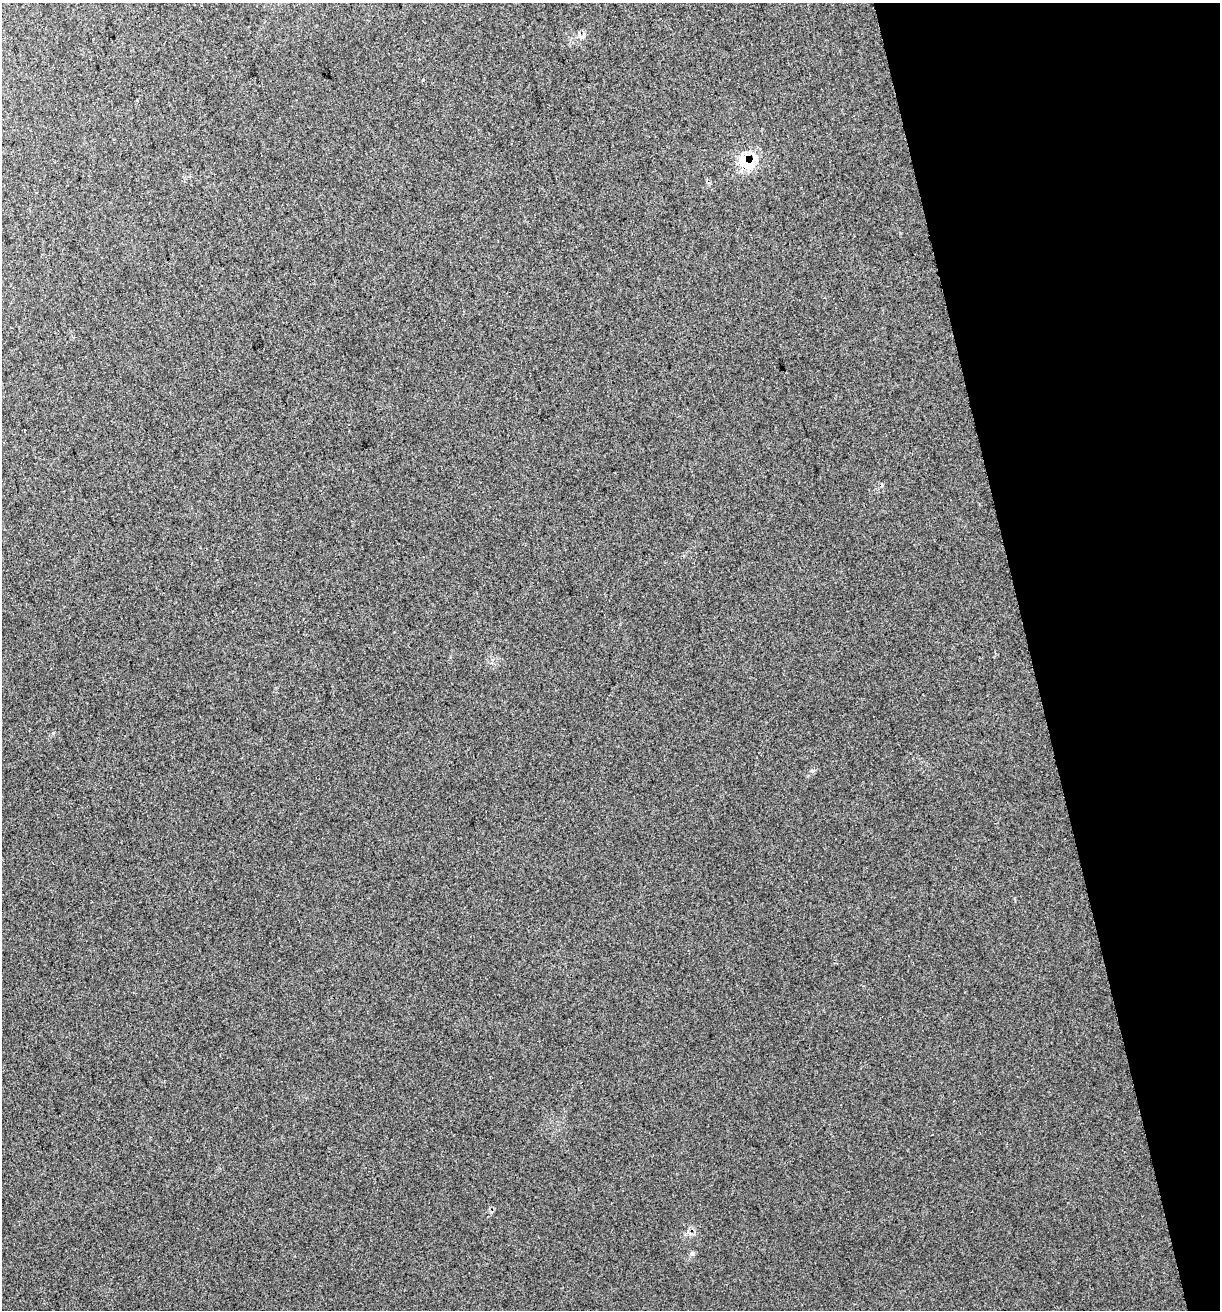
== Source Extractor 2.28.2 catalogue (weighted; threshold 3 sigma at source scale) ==
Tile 12 of 4 x 4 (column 4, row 3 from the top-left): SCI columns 3775-4992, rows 1349-2656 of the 5060 x 5314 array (HDU 1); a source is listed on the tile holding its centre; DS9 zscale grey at full resolution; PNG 1222 x 1312 px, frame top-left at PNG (2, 3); no overlay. Shown black and unused: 16% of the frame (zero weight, under 2 of 3 exposures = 2% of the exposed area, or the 3 px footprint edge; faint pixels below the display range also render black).
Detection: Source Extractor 2.28.2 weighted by HDU 2 'WHT'; one run over the whole footprint, this tile lists its part. Background 0.0296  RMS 0.011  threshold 0.0489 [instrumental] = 3 sigma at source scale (4.5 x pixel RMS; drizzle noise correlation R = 1.50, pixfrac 1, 0.0396/0.0396 arcsec/px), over >= 5 px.
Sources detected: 4; all 4 listed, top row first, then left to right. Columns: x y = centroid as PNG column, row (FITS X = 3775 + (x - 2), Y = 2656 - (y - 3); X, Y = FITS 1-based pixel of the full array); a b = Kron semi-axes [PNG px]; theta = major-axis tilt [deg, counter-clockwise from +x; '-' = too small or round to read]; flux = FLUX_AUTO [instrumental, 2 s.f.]
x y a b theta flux
582 36 13 7 29 5.3
423 80 4 3 - 1.6
747 162 19 12 -37 38
692 1253 7 5 43 2.1
Overlapping masked pixels (flux is a lower limit): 2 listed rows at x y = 582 36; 747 162